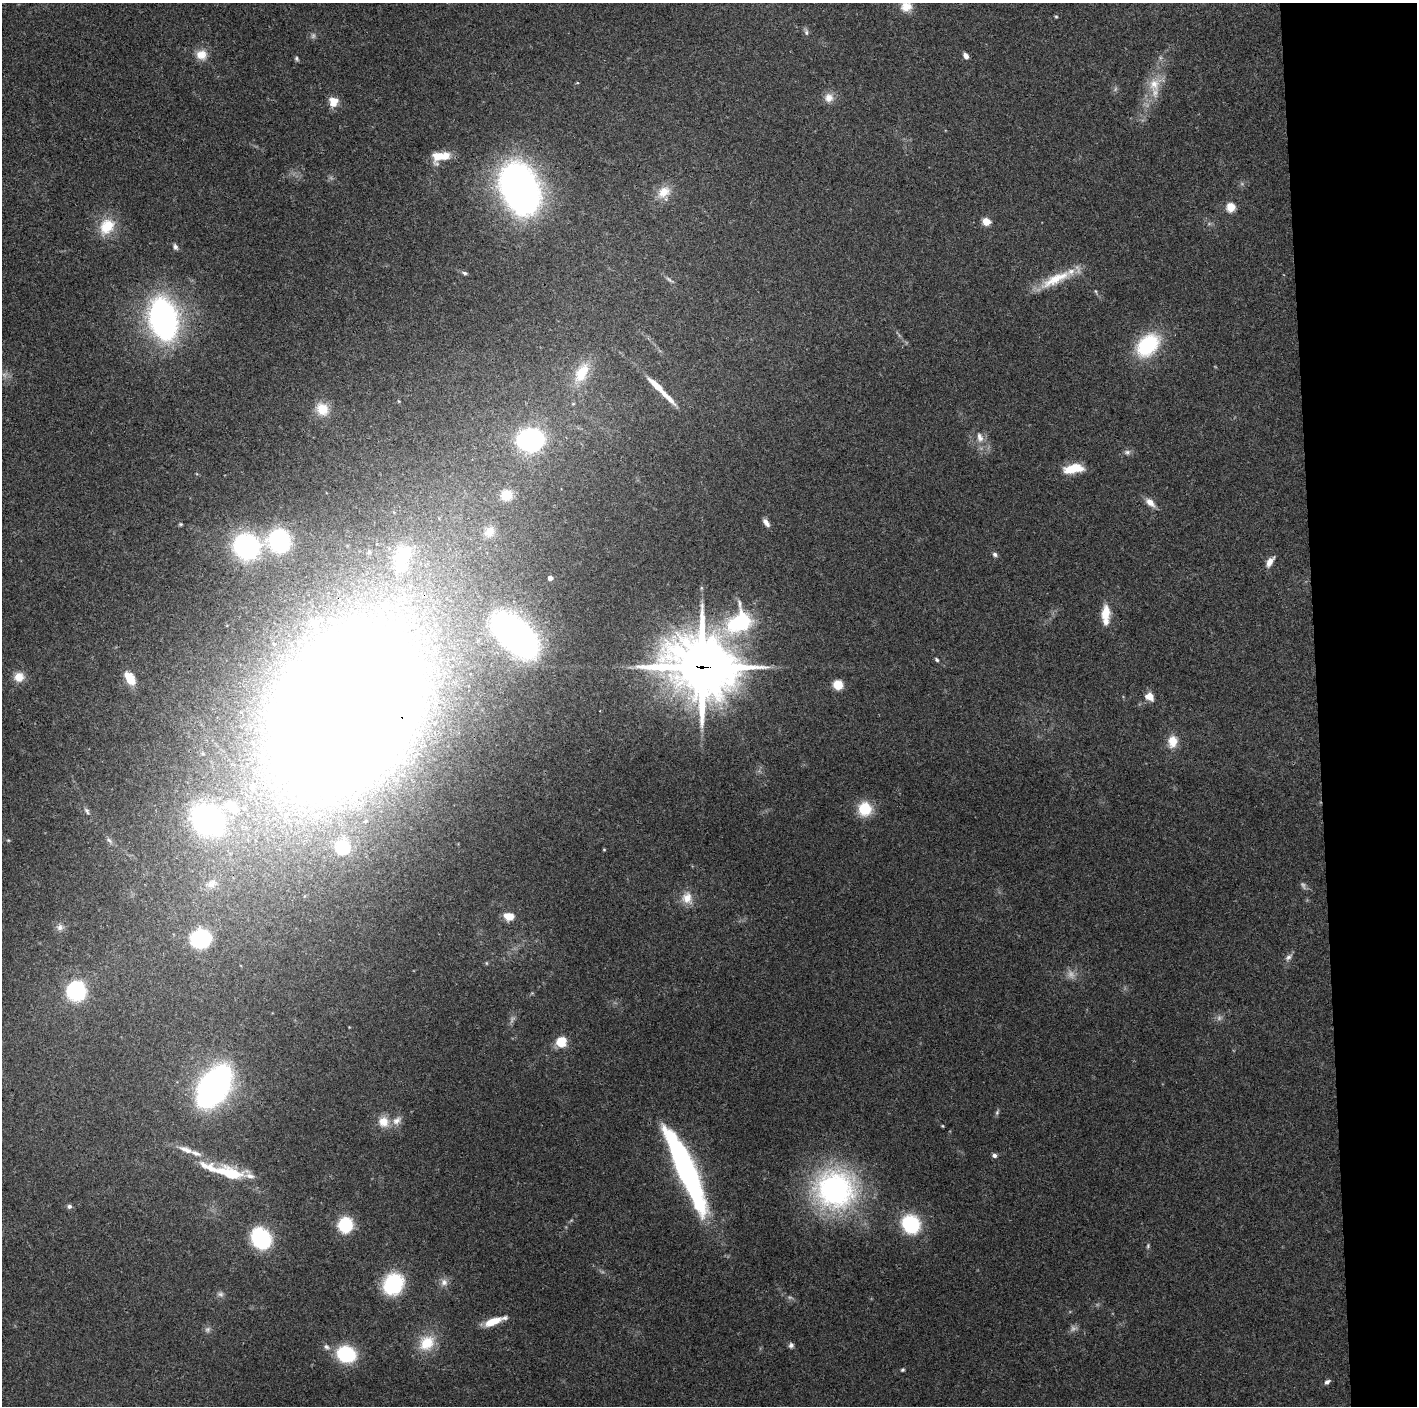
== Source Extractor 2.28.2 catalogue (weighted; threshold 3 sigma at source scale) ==
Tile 6 of 3 x 3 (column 3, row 2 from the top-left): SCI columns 2831-4245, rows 1412-2815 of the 4245 x 4224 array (HDU 1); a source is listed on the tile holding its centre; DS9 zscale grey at full resolution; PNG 1419 x 1408 px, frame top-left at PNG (2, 3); no overlay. Shown black and unused: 7% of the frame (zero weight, under 3 of 4 exposures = <1% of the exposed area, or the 3 px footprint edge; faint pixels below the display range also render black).
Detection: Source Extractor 2.28.2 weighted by HDU 2 'WHT'; one run over the whole footprint, this tile lists its part. Background 0.074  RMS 0.006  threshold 0.0269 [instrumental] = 3 sigma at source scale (4.5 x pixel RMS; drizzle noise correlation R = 1.50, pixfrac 1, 0.05/0.05 arcsec/px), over >= 5 px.
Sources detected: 115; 9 too faint to see at this stretch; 1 inside a brighter object's white glare — not listed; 8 inside a brighter listed object's ellipse — not listed separately; the other 97 listed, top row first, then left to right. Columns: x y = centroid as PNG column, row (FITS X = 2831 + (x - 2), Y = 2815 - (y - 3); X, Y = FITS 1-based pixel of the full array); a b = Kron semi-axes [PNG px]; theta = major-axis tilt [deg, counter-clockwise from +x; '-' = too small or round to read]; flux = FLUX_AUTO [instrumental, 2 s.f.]
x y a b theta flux
906 6 13 13 - 8.3
1056 17 4 4 - 0.65
806 32 9 5 -80 1.7
201 55 14 13 - 7.7
966 56 6 5 - 3.2
296 59 6 5 - 1
1154 84 21 16 -85 12
829 98 13 13 - 5.4
333 104 11 9 -15 4.6
440 156 20 10 9 14
520 189 29 19 -67 560
664 192 19 13 39 10
1231 207 5 5 - 29
986 221 5 5 - 18
107 226 24 18 52 17
175 247 8 5 -65 1.7
465 273 8 4 -15 1.3
1055 279 48 12 27 19
669 280 13 4 -33 1.6
163 319 25 16 -77 270
1148 345 29 20 46 43
582 373 32 17 62 19
656 386 19 5 -43 11
399 401 5 4 - 0.56
573 404 5 4 - 0.76
322 409 17 14 -50 11
980 437 16 9 -75 5.6
530 440 16 13 -2 140
1127 452 9 7 5 2.1
1073 469 22 9 9 15
506 495 13 13 - 10
1150 502 14 7 -43 5.3
766 523 10 5 -56 3.3
181 524 5 4 - 0.77
489 532 16 14 51 8.7
279 541 19 18 - 81
246 546 18 17 - 130
369 552 6 5 - 1
403 554 30 26 86 28
995 554 6 5 - 1.6
1270 562 13 6 57 4.5
550 578 4 4 - 3.4
1105 613 17 10 84 11
739 622 35 25 42 56
313 623 11 9 37 3.7
515 635 31 15 -45 450
937 660 6 4 -46 1
702 667 28 24 -21 2600
19 677 12 11 - 7.1
130 679 13 8 -56 13
838 685 9 8 - 9.5
1149 697 11 9 -39 5.7
346 712 113 82 56 2500
1173 741 12 9 85 10
252 787 10 9 - 5.1
232 806 22 14 -44 20
865 809 14 13 - 19
87 811 9 5 -61 1.5
207 820 31 24 -33 130
8 840 5 4 - 0.69
109 840 9 5 -38 1.7
343 847 9 9 - 30
604 850 3 3 - 0.56
211 884 19 13 23 8.2
687 898 16 13 -77 7.8
509 916 11 8 -7 8.1
60 927 9 9 - 2.9
200 938 13 12 - 72
1288 957 11 6 46 2.4
486 963 6 4 -89 0.65
76 990 22 20 -87 44
561 1041 11 10 - 12
214 1086 25 15 56 360
997 1112 8 5 64 1.2
397 1121 15 9 40 4.5
383 1122 14 13 - 8.4
942 1126 4 3 - 0.57
186 1150 22 8 -22 6.4
994 1155 5 5 - 2
686 1171 86 15 -67 180
231 1174 25 16 -20 21
835 1189 44 42 -12 150
69 1206 6 5 - 1.7
911 1224 15 13 -51 50
345 1225 12 11 - 34
261 1238 14 11 -53 79
444 1282 10 10 - 3.9
393 1284 19 16 57 53
220 1294 9 7 -8 1.9
493 1322 19 7 22 12
208 1329 8 7 - 1.8
427 1343 23 19 46 17
791 1345 6 6 - 1.7
326 1347 10 7 -41 2.6
346 1354 16 13 -17 46
902 1370 5 4 - 0.91
1327 1382 8 5 34 1.7
Overlapping masked pixels (flux is a lower limit): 2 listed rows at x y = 702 667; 346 712
Isophote crosses this tile's border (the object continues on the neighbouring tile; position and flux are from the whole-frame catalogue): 1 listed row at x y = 906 6